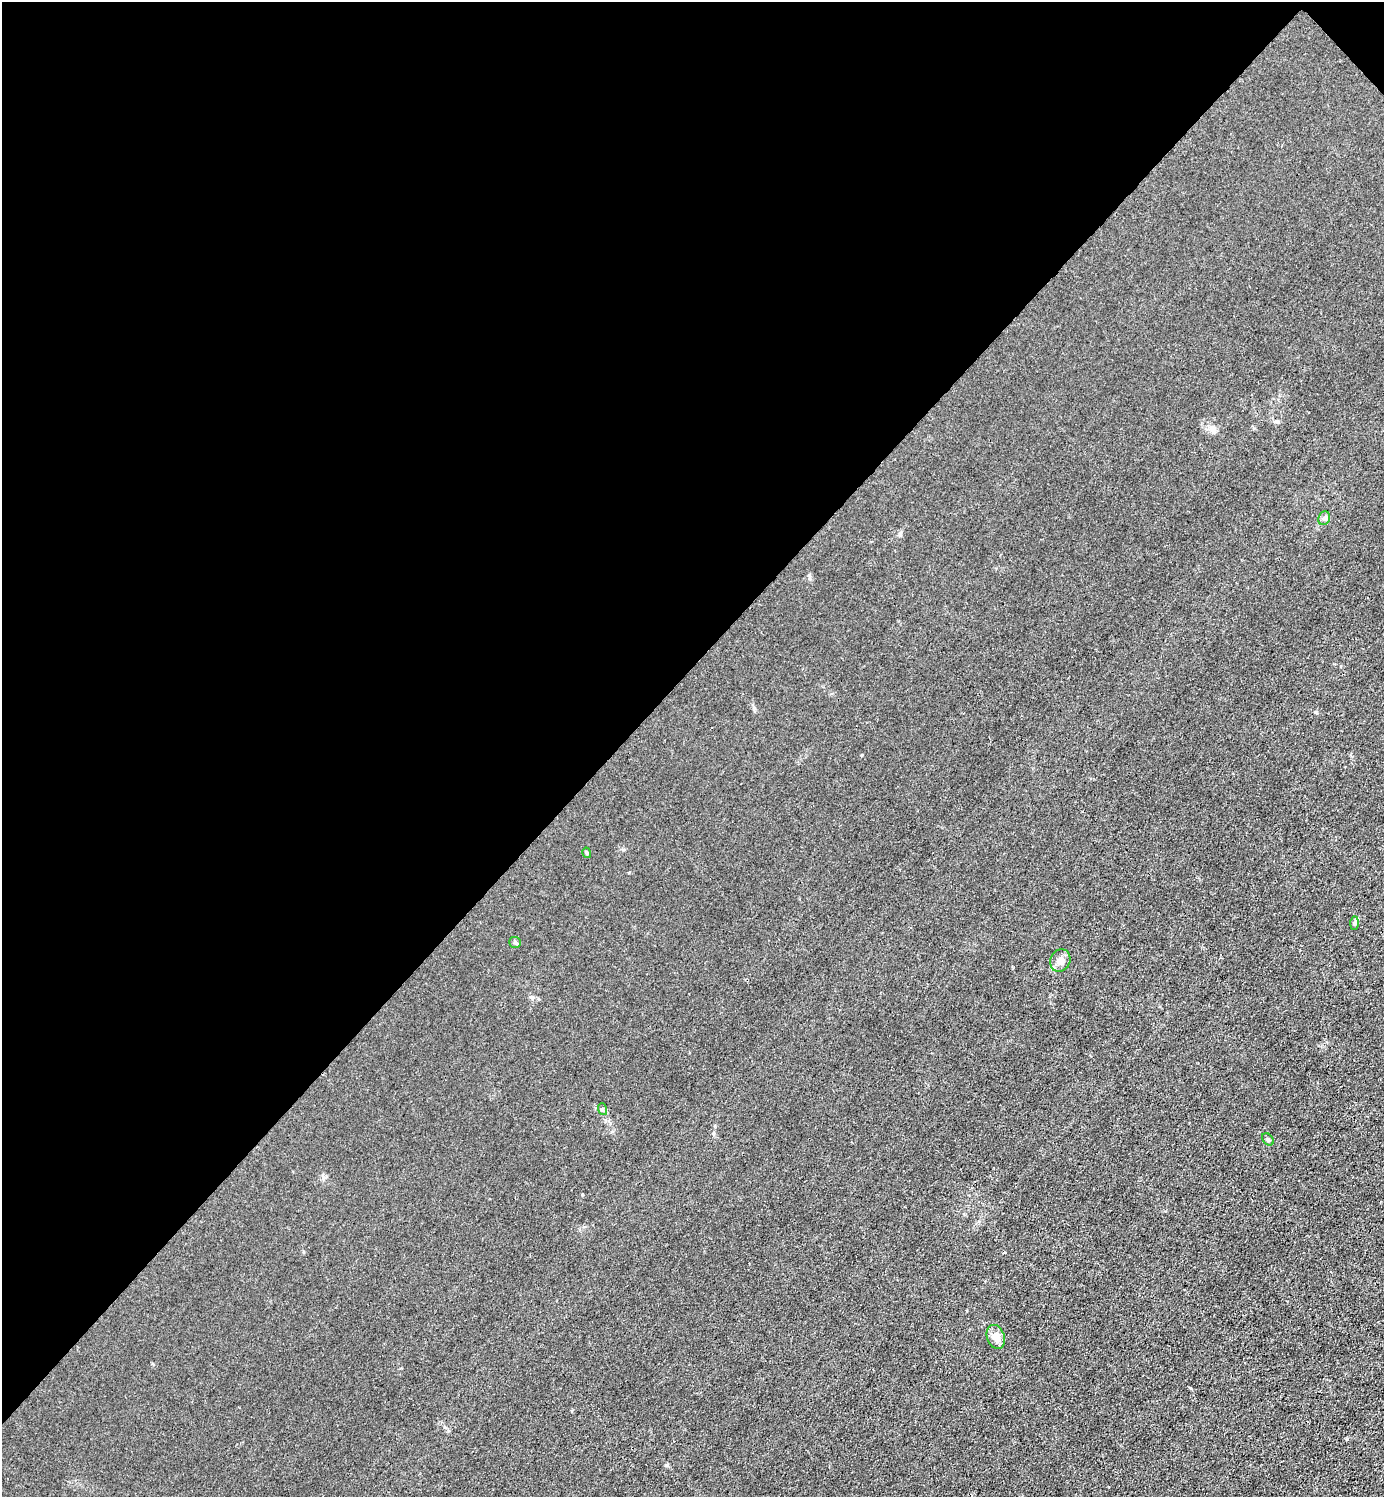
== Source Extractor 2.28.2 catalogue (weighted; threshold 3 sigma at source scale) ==
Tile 2 of 4 x 4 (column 2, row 1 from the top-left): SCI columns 1683-3064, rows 4488-5982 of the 5985 x 5985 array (HDU 1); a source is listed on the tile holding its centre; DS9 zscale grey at full resolution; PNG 1386 x 1499 px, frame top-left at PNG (2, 2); each listed source drawn as its Kron ellipse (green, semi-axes under 4 px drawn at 4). Shown black and unused: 45% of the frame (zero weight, under 3 of 4 exposures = <1% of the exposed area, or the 3 px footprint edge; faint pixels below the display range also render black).
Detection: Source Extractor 2.28.2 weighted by HDU 2 'WHT'; one run over the whole footprint, this tile lists its part. Background 0.0213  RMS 0.0062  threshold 0.0279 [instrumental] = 3 sigma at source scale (4.5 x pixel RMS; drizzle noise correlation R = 1.50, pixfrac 1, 0.05/0.05 arcsec/px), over >= 5 px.
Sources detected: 8; all 8 listed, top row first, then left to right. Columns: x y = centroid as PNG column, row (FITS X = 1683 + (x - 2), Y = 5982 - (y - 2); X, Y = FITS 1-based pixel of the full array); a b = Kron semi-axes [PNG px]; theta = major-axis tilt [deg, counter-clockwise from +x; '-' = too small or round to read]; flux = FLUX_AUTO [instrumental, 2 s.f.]
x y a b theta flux
1324 518 7 5 67 1.5
587 853 5 4 - 0.79
1354 923 7 4 89 1.1
515 942 6 5 - 0.95
1060 960 11 10 - 3.8
602 1109 6 4 -71 0.76
1268 1139 7 5 -49 1.2
996 1337 12 9 -70 6